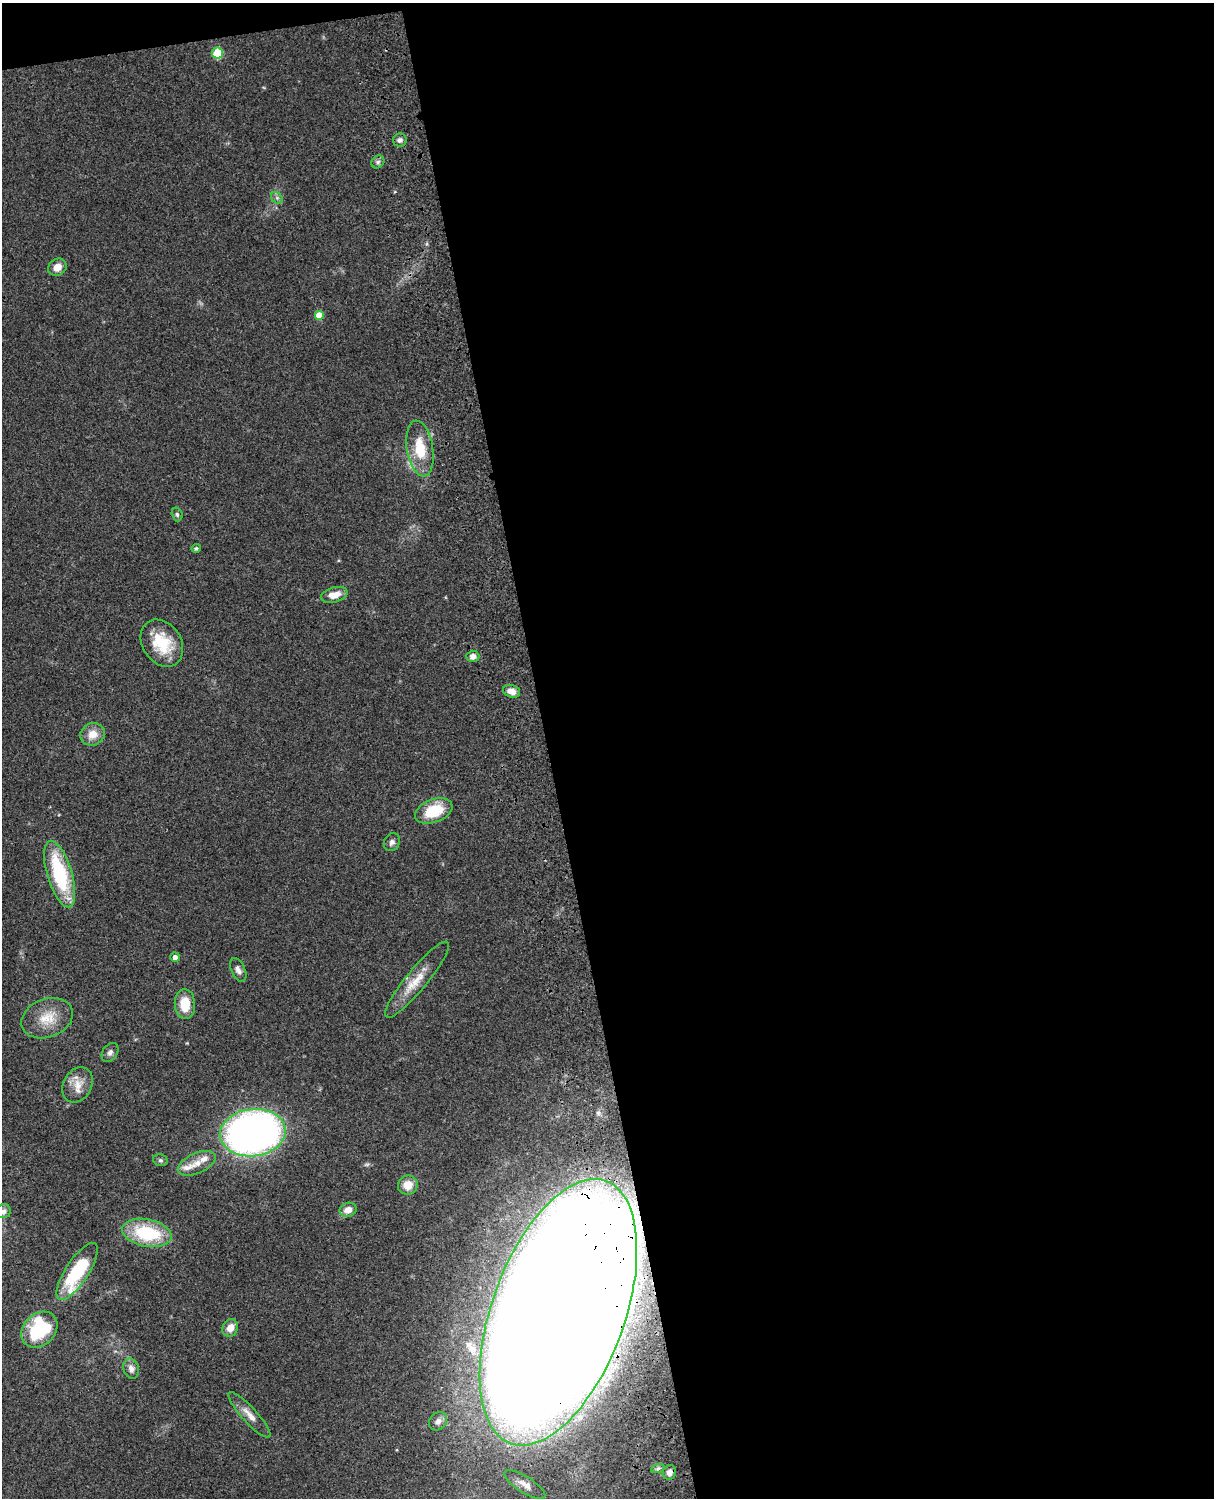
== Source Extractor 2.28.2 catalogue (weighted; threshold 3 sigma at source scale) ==
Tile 4 of 4 x 3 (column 4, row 1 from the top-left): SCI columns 3758-4969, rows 3267-4762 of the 5088 x 4924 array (HDU 1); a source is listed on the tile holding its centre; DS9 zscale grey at full resolution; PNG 1216 x 1500 px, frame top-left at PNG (2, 3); each listed source drawn as its Kron ellipse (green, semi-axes under 4 px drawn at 4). Shown black and unused: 56% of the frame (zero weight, under 3 of 4 exposures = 6% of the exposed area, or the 3 px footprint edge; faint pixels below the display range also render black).
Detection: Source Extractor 2.28.2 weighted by HDU 2 'WHT'; one run over the whole footprint, this tile lists its part. Background 0.0847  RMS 0.006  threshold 0.027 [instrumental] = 3 sigma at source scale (4.5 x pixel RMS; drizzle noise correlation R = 1.50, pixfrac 1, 0.05/0.05 arcsec/px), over >= 5 px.
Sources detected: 43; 2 inside a brighter listed object's ellipse — not listed separately; the other 41 listed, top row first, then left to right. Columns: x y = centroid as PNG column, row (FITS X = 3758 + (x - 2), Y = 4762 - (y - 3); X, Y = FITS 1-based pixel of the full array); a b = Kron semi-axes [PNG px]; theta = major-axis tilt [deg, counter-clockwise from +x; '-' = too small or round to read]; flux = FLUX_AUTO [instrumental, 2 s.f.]
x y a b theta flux
217 53 5 5 - 28
400 140 7 6 - 2.2
378 162 7 5 46 1.5
277 198 6 5 - 1.4
57 267 9 8 - 5.6
319 315 5 5 - 8.3
420 448 28 13 -81 20
177 514 7 5 -73 1.2
196 548 5 4 - 1.1
334 595 14 7 15 7.3
162 643 25 19 -56 23
473 656 6 5 - 3.1
511 691 9 6 -16 5.5
93 734 12 11 - 7.8
434 811 19 11 21 22
392 842 9 7 59 2.4
60 874 34 12 -73 47
175 957 4 4 - 3.2
238 970 13 7 -65 3.1
417 980 48 10 50 14
185 1004 15 10 -86 14
47 1018 27 19 21 15
110 1052 10 7 58 2.4
78 1085 19 14 62 8.7
253 1133 33 23 7 340
160 1160 7 5 -14 1.3
197 1163 20 10 24 7.1
408 1185 10 9 - 8.2
348 1210 8 7 - 5.3
3 1211 7 6 - 2.5
147 1233 25 13 -11 40
77 1271 33 11 57 49
558 1312 140 66 70 6100
230 1328 9 7 64 5.9
39 1330 20 15 44 48
131 1369 10 7 -72 3.6
249 1415 30 7 -48 6.3
438 1421 10 8 46 3.3
658 1468 7 4 20 1.4
669 1472 7 6 - 3.9
525 1484 23 8 -32 5.4
Overlapping masked pixels (flux is a lower limit): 1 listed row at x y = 558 1312
Isophote crosses this tile's border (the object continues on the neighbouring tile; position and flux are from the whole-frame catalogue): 1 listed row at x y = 3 1211